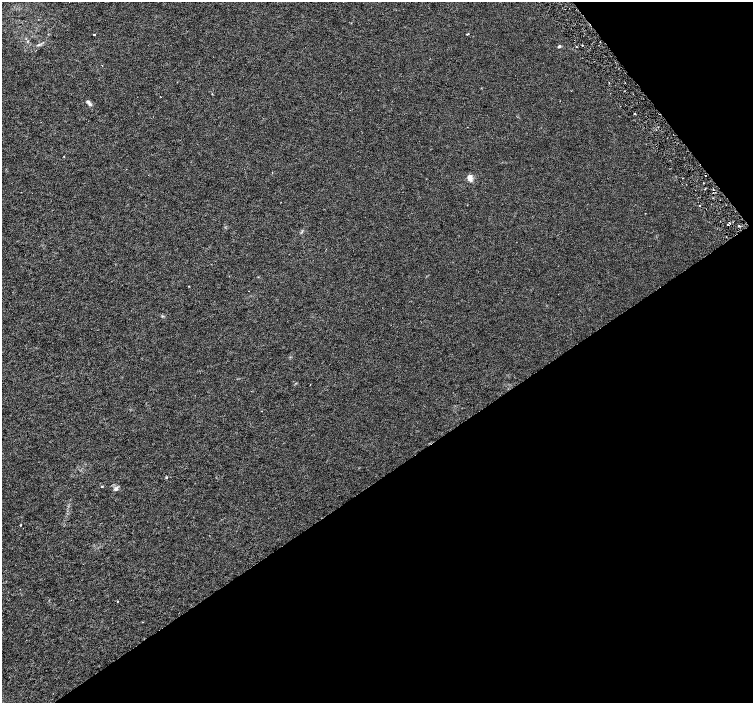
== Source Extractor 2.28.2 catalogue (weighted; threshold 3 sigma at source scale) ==
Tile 12 of 4 x 4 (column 4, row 3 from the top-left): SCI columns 4516-6017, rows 1603-3003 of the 6019 x 5941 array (HDU 1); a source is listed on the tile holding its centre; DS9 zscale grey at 2 x 2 block average (1 PNG px = mean of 2 x 2 image px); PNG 755 x 705 px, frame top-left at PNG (2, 2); no overlay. Shown black and unused: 36% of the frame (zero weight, under 3 of 6 exposures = <1% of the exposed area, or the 3 px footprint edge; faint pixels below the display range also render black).
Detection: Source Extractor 2.28.2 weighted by HDU 2 'WHT'; one run over the whole footprint, this tile lists its part. Background 9.83e-04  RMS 0.0017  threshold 0.00705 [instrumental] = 3 sigma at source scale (4.09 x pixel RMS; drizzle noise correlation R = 1.36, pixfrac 0.8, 0.0396/0.0396 arcsec/px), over >= 5 px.
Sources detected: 21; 5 cosmic-ray / hot-pixel residue — not listed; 1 inside a brighter listed object's ellipse — not listed separately; the other 15 listed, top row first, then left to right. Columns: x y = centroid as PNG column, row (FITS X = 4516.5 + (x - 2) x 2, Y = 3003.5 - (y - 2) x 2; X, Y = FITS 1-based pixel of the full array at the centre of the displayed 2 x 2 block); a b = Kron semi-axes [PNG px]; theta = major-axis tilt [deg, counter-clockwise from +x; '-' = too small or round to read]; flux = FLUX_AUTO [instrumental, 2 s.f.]
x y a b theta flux
467 34 3 2 - 0.3
94 35 2 2 - 0.47
39 45 4 3 - 0.46
559 46 4 3 - 0.47
576 47 2 2 - 0.2
90 104 5 4 - 0.82
635 114 2 2 - 0.36
272 172 2 2 - 0.12
470 177 7 5 -76 2.2
703 183 2 2 - 0.17
699 206 2 2 - 0.22
739 226 3 2 - 0.27
166 477 3 3 - 0.3
102 486 3 2 - 0.23
116 489 6 4 34 0.92
Diffuse or blended objects may show on this block-average render without a row.